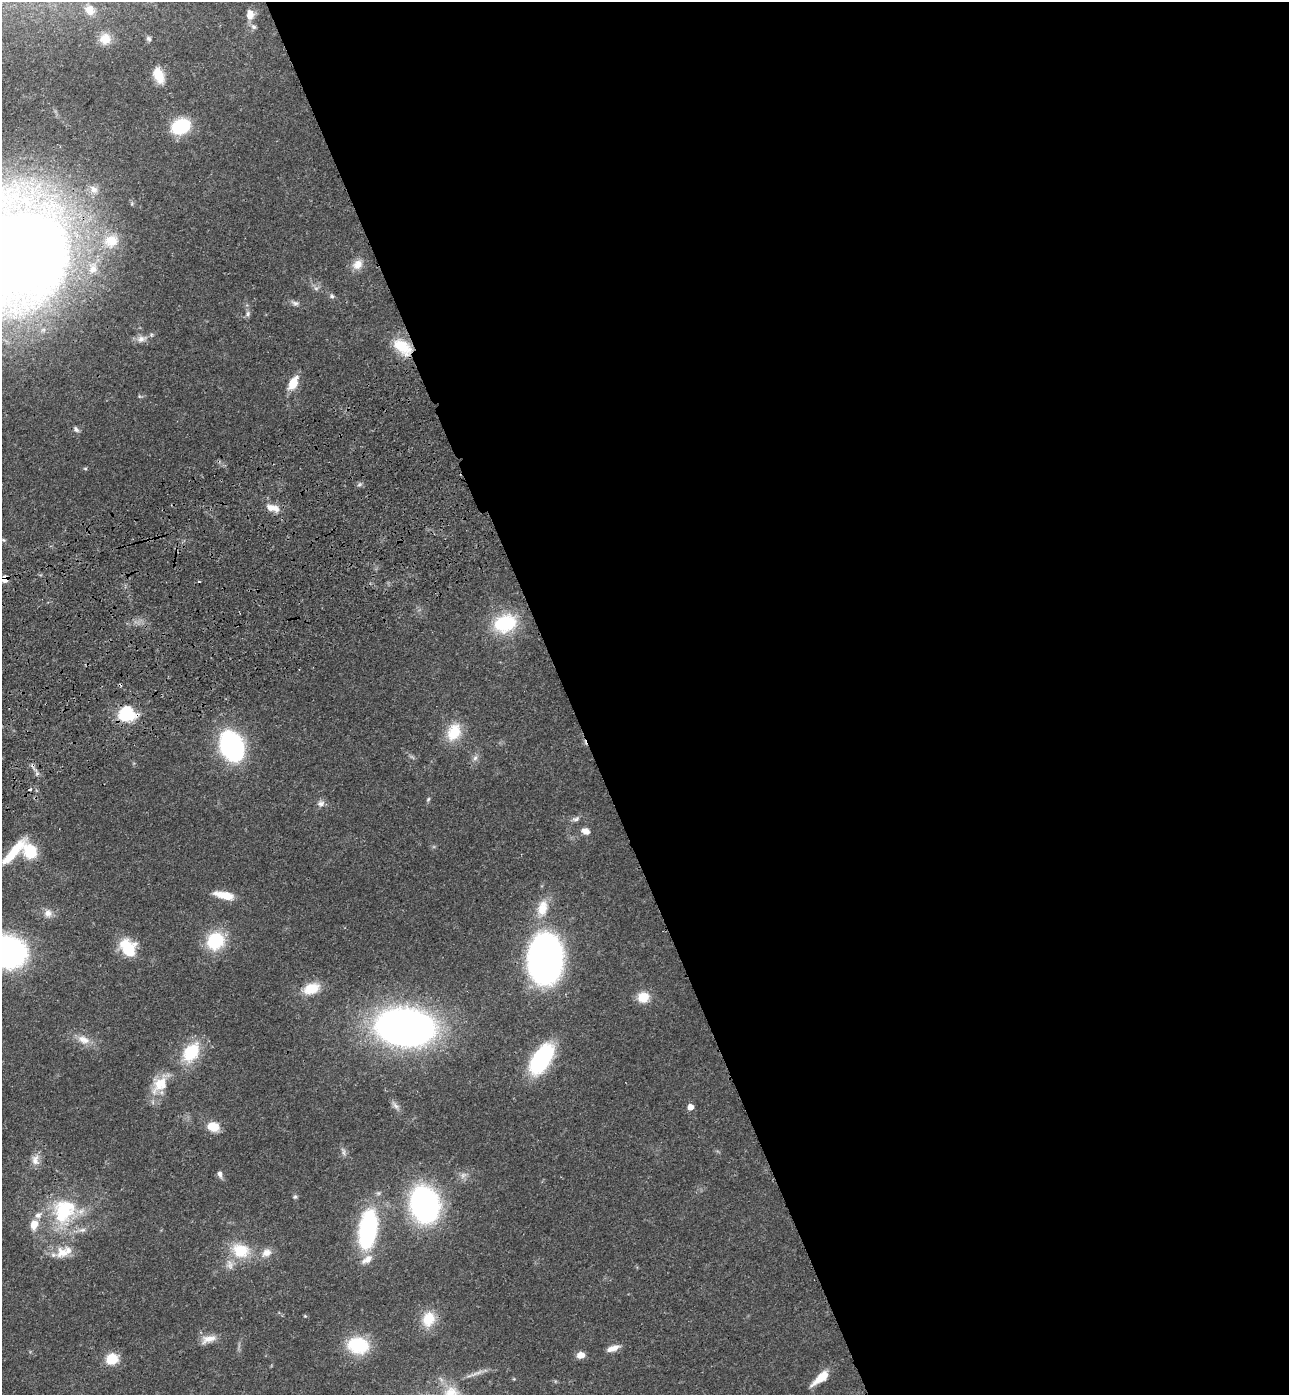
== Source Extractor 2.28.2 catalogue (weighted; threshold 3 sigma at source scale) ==
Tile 8 of 4 x 4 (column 4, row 2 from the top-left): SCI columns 4204-5490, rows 2898-4290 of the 5705 x 5793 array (HDU 1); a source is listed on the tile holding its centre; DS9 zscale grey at full resolution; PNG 1291 x 1397 px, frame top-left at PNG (2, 2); no overlay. Shown black and unused: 56% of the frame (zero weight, under 3 of 4 exposures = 6% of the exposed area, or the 3 px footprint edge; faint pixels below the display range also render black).
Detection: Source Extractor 2.28.2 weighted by HDU 2 'WHT'; one run over the whole footprint, this tile lists its part. Background 0.067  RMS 0.0035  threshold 0.0156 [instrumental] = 3 sigma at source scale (4.5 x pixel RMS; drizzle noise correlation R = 1.50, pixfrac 1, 0.05/0.05 arcsec/px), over >= 5 px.
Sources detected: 84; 4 cosmic-ray / hot-pixel residue — not listed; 6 inside a brighter listed object's ellipse — not listed separately; the other 74 listed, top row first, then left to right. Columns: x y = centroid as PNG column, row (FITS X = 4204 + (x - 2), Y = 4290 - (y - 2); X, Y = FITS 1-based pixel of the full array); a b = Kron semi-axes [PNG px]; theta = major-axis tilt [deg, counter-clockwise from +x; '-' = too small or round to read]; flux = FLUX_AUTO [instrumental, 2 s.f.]
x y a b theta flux
90 10 12 10 -68 2.8
250 14 11 8 -86 3.6
254 27 9 7 -43 1.1
148 38 8 6 -46 0.82
105 39 14 13 - 4.5
158 75 19 11 -68 6.4
181 126 14 11 24 25
94 189 13 9 -45 2.7
111 241 21 18 21 8.8
13 252 74 66 42 910
357 264 15 12 47 3.5
93 269 16 12 88 5.2
316 288 7 4 -1 0.75
332 296 6 6 - 0.79
295 303 10 6 -24 1.2
248 314 8 6 75 0.98
141 339 14 9 18 2.5
403 347 27 16 -40 10
293 383 15 8 62 6.8
139 396 6 4 -72 0.41
76 429 9 5 -46 0.92
85 469 6 4 -1 0.43
359 485 6 4 19 0.65
275 508 12 9 -34 2.8
4 540 5 5 - 0.43
505 623 21 16 18 24
126 713 15 13 -12 19
454 732 24 16 66 9.5
232 746 22 15 -69 79
475 758 7 6 - 1.1
428 799 6 5 - 0.54
321 803 10 8 12 1.6
576 819 11 6 12 1.2
585 831 9 7 -21 2.3
30 851 15 13 -55 13
13 852 40 9 49 11
224 895 26 9 -12 5.8
542 908 25 14 77 7.8
48 913 11 11 - 2.5
215 941 16 15 - 20
128 948 20 15 -57 12
7 952 27 21 -8 130
545 959 35 24 88 180
311 988 21 13 20 8
643 997 13 12 - 5.7
405 1027 45 28 -6 230
83 1040 19 11 -22 4.2
191 1052 25 16 54 15
541 1059 27 14 58 45
160 1084 26 17 47 8.5
396 1106 12 6 -55 1.5
690 1107 5 5 - 3
213 1126 12 9 -19 6.4
343 1151 13 4 -77 1.1
35 1160 16 10 88 2.8
220 1174 9 6 -72 1.3
295 1197 6 5 - 0.62
424 1205 31 24 -76 82
64 1211 34 27 59 27
34 1224 12 8 76 4.2
368 1229 34 15 82 57
241 1250 24 19 -16 12
62 1253 18 15 9 5.9
266 1253 15 10 30 3.1
305 1316 4 4 - 0.34
428 1319 20 16 69 8
208 1339 22 10 16 3.6
358 1345 24 18 -10 17
613 1348 16 7 21 2.8
580 1355 9 7 12 2.7
112 1359 14 13 - 6.6
477 1373 26 4 23 2.2
821 1378 24 8 40 5.8
451 1393 22 19 34 9.2
Overlapping masked pixels (flux is a lower limit): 2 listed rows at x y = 403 347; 126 713
Isophote crosses this tile's border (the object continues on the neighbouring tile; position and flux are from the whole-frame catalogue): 3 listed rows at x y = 13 252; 7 952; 451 1393